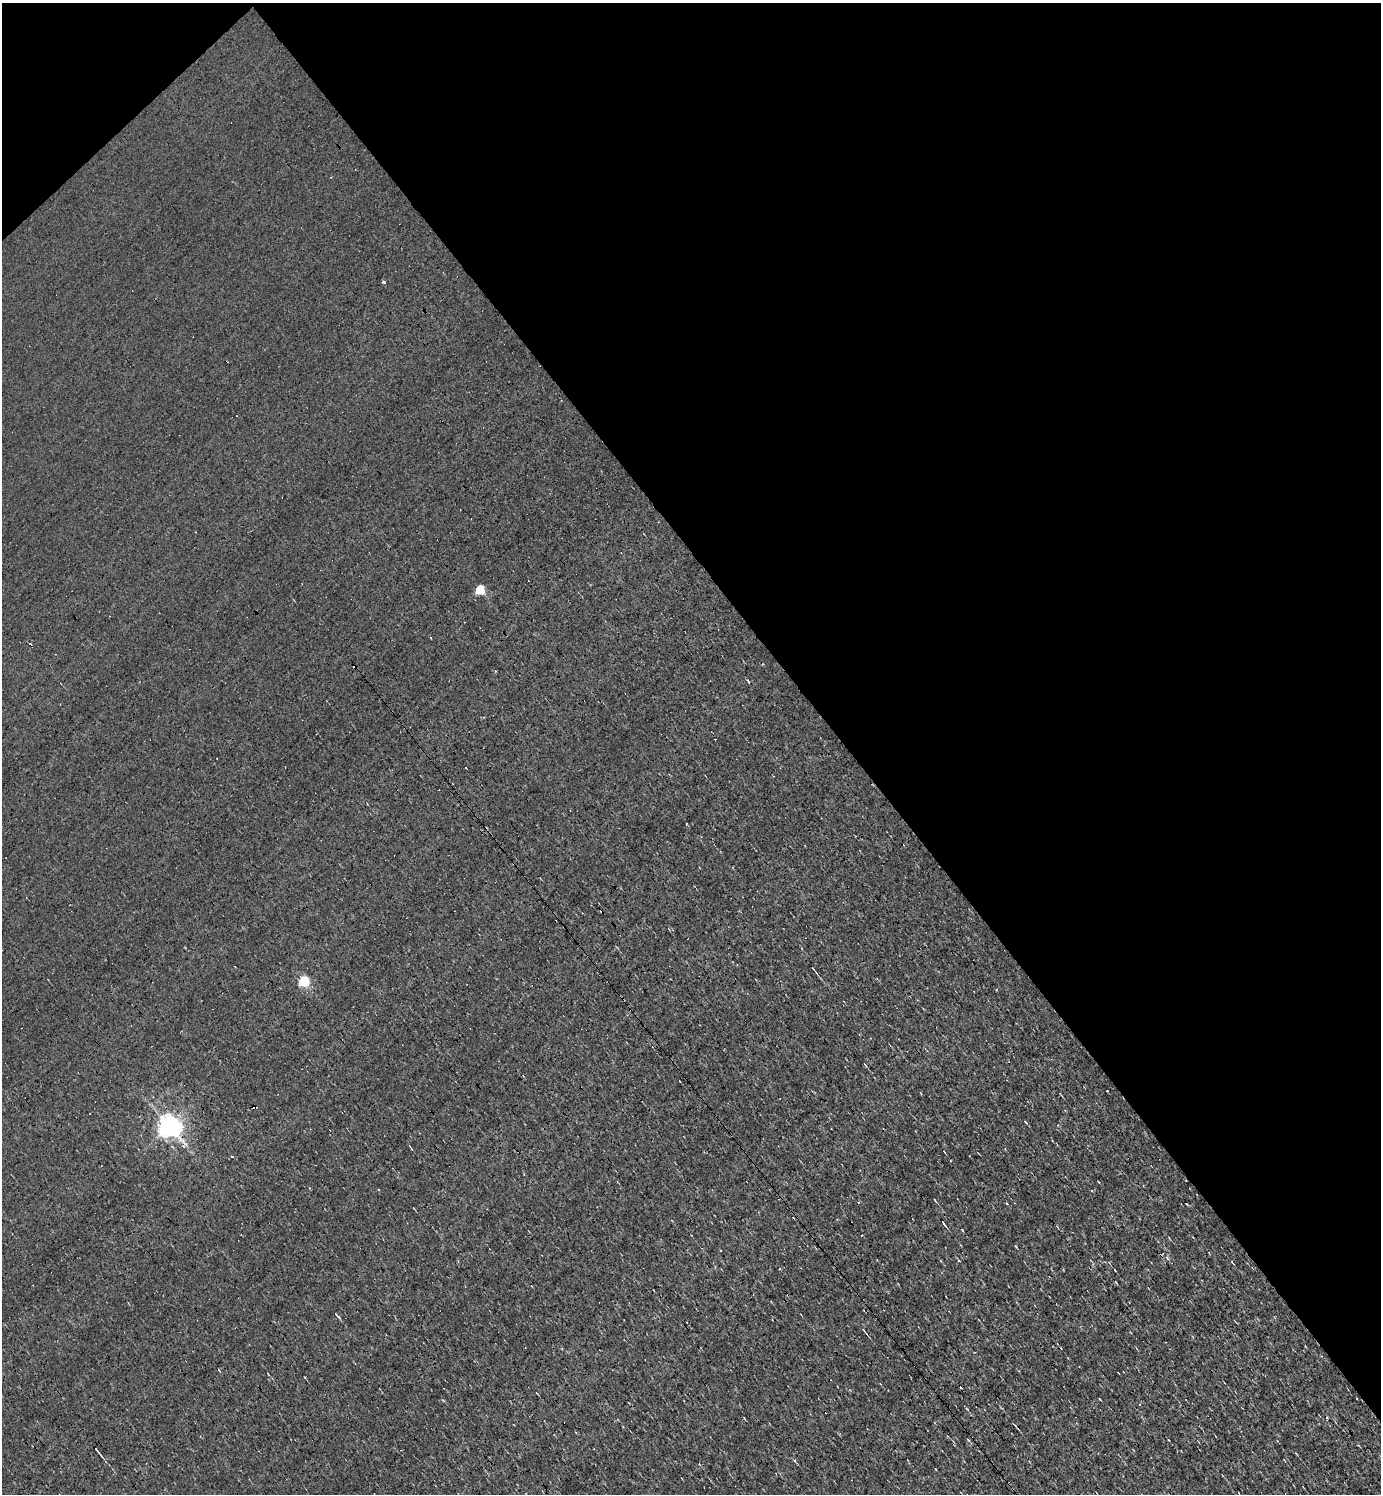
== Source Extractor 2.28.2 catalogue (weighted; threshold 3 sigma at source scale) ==
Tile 3 of 4 x 4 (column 3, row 1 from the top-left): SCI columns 2912-4290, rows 4476-5967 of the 5966 x 5967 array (HDU 1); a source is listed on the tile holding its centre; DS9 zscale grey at full resolution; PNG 1383 x 1496 px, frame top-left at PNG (2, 3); no overlay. Shown black and unused: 40% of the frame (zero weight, under 3 of 4 exposures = <1% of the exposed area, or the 3 px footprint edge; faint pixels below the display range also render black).
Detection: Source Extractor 2.28.2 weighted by HDU 2 'WHT'; one run over the whole footprint, this tile lists its part. Background -4.87e-04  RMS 0.039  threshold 0.175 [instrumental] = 3 sigma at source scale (4.5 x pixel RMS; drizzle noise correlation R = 1.50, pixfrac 1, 0.05/0.05 arcsec/px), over >= 5 px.
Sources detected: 32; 15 cosmic-ray / hot-pixel residue — not listed; the other 17 listed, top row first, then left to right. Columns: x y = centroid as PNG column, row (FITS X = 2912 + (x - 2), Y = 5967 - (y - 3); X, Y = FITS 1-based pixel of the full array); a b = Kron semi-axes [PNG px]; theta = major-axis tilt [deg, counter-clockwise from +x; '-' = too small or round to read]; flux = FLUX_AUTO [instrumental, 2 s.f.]
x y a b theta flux
383 282 5 3 - 5.2
480 590 5 5 - 220
814 970 11 2 -50 4.6
304 981 5 5 - 340
865 1064 6 2 -55 3.2
1107 1091 2 2 - 2.8
1025 1122 6 2 -46 3.7
169 1126 7 7 - 3100
232 1156 3 2 - 7.8
935 1200 5 2 - 2.9
943 1223 7 2 -54 5.4
241 1235 3 2 - 2.3
1232 1262 5 2 - 3.1
337 1316 10 2 -46 5.1
864 1330 8 3 -47 5.9
219 1370 5 2 - 4.4
97 1451 11 2 -52 8.7
Unlisted compact peaks at least as high as the median listed source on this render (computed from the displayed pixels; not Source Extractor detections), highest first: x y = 1016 1247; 1187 1204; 1100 1399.